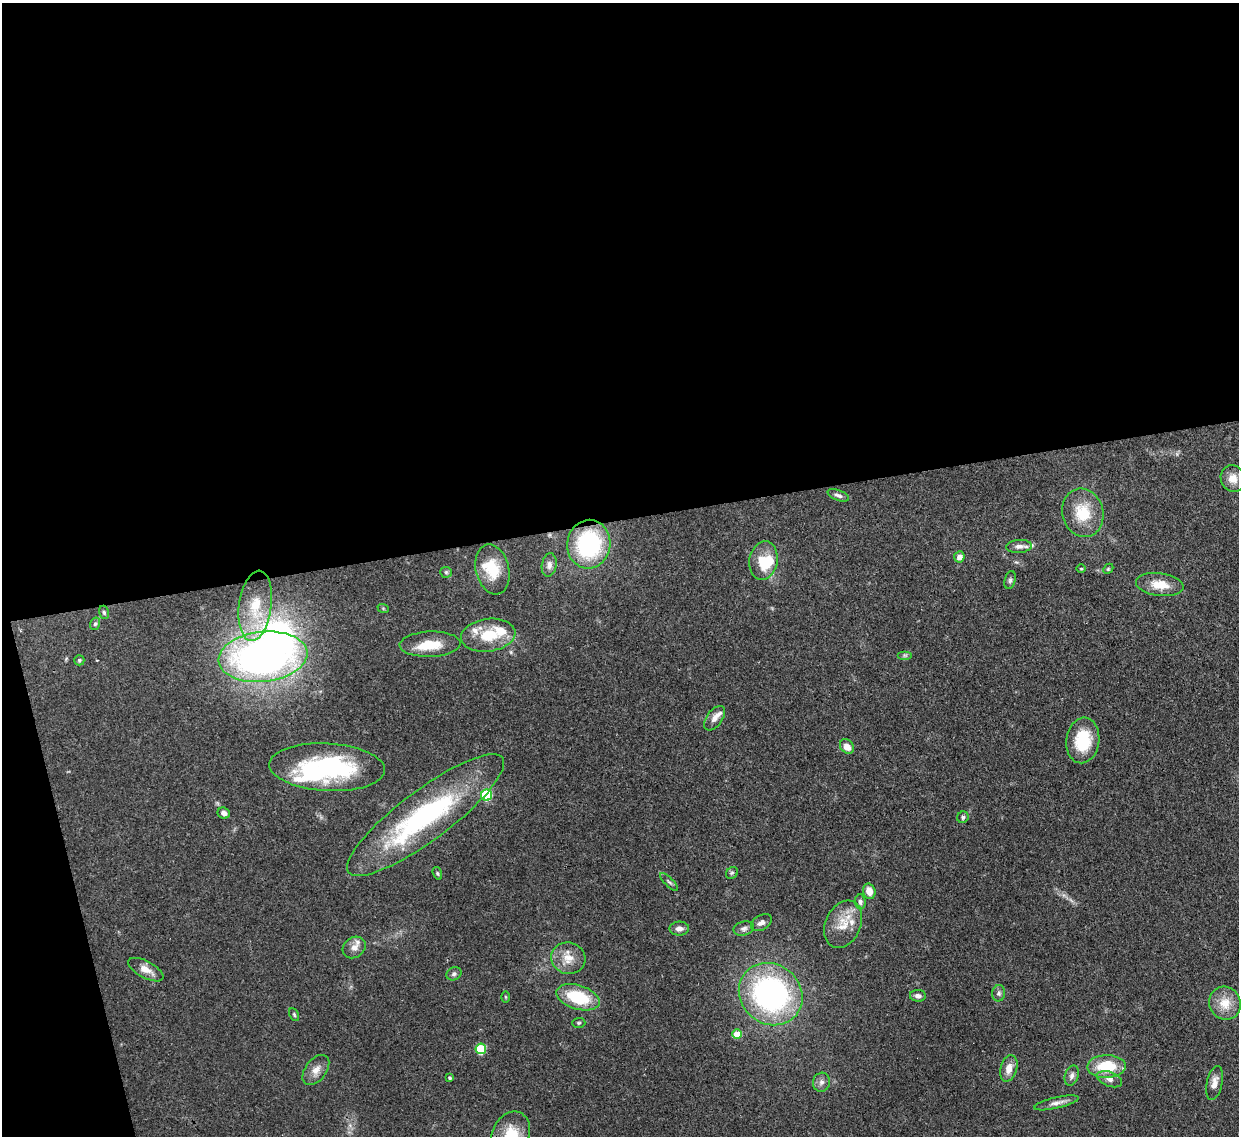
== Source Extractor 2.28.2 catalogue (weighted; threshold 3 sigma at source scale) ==
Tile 1 of 4 x 4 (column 1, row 1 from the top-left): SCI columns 84-1320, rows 3619-4752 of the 5110 x 5091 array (HDU 1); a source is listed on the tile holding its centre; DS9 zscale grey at full resolution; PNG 1241 x 1138 px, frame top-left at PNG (2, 3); each listed source drawn as its Kron ellipse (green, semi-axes under 4 px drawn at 4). Shown black and unused: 48% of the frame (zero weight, under 3 of 4 exposures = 9% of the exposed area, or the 3 px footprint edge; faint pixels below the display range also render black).
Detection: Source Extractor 2.28.2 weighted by HDU 2 'WHT'; one run over the whole footprint, this tile lists its part. Background 0.146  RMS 0.0052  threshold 0.0234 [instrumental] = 3 sigma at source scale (4.5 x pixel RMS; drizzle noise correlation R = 1.50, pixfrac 1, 0.05/0.05 arcsec/px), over >= 5 px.
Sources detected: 76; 4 inside a brighter object's white glare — neither listed nor drawn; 8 inside a brighter listed object's ellipse — not listed separately; the other 64 listed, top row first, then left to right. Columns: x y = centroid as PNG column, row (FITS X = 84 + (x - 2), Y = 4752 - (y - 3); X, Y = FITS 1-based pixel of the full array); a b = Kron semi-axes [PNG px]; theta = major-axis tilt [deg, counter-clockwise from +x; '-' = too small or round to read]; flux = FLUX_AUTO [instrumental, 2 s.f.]
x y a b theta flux
1233 478 13 12 - 5.3
838 495 11 5 -20 1.8
1083 513 24 20 -74 16
589 544 24 21 82 56
1019 546 13 6 4 2.7
959 557 5 5 - 3.8
764 560 19 14 80 11
549 565 12 7 81 2.4
492 569 25 16 -76 16
1081 569 5 3 - 0.48
1108 569 6 4 45 0.69
446 572 6 5 - 0.81
1010 580 9 5 75 1.3
1160 585 24 11 -7 9.5
255 606 35 16 82 20
383 608 6 3 -19 0.57
104 612 7 5 -73 0.98
95 624 6 5 - 1
488 635 27 16 7 18
430 644 30 12 2 12
905 655 7 4 0 0.96
263 657 44 25 6 260
79 660 5 5 - 0.84
715 718 14 8 53 3.4
1083 740 23 16 83 20
847 746 8 6 -50 4.6
327 767 58 24 -3 68
486 795 5 5 - 39
224 813 6 5 - 2.2
426 815 96 25 37 95
963 817 6 5 - 1.2
437 873 6 4 -72 0.77
732 873 6 5 - 0.88
669 882 12 4 -45 1.1
869 891 8 6 -76 5.4
860 902 7 5 -85 1.4
761 923 11 7 31 2.3
843 924 25 17 65 11
744 928 10 7 14 1.9
679 929 9 7 3 2.8
354 947 12 10 37 3.6
568 958 17 15 -16 8.1
146 970 19 8 -28 5.3
454 974 8 6 28 1.4
999 993 8 6 81 1.5
771 994 33 29 -40 120
918 996 8 6 -1 1.9
506 997 6 4 -88 0.59
578 997 22 12 -18 25
1225 1003 17 15 -63 9.3
294 1015 7 4 -64 0.75
579 1023 6 5 - 0.81
737 1034 5 4 - 11
481 1049 5 5 - 26
1106 1066 19 11 2 18
1009 1068 13 8 73 4.9
316 1070 17 10 52 4.8
1072 1076 10 6 73 2
449 1078 4 4 - 0.89
1109 1079 13 7 -20 2.8
821 1082 9 8 - 2.3
1214 1083 17 8 77 4.2
1056 1103 23 5 13 3.3
511 1134 24 18 65 14
Isophote crosses this tile's border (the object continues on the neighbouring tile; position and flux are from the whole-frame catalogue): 1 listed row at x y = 511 1134